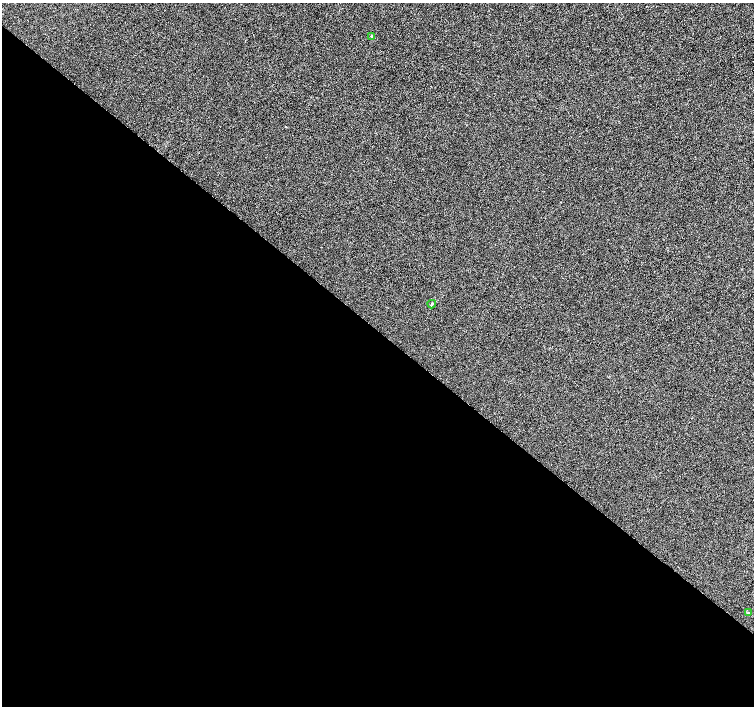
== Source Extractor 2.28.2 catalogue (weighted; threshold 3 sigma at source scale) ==
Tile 14 of 4 x 4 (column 2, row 4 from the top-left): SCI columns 1509-3011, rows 233-1640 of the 6016 x 6029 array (HDU 1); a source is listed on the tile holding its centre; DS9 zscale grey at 2 x 2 block average (1 PNG px = mean of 2 x 2 image px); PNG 756 x 708 px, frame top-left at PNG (2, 3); each listed source drawn as its Kron ellipse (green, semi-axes under 4 px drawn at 4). Shown black and unused: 53% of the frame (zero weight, under 3 of 6 exposures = <1% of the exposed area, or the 3 px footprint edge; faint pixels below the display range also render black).
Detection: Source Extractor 2.28.2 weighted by HDU 2 'WHT'; one run over the whole footprint, this tile lists its part. Background -1.45e-04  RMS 0.0023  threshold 0.00942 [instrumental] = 3 sigma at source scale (4.09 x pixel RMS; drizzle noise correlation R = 1.36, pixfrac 0.8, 0.0396/0.0396 arcsec/px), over >= 5 px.
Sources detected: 3; all 3 listed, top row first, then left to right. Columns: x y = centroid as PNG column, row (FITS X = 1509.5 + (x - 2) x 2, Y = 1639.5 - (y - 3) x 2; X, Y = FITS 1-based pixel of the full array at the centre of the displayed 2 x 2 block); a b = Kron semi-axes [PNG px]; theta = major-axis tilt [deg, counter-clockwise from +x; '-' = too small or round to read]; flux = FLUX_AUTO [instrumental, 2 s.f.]
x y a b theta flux
371 36 2 2 - 0.45
432 304 4 3 - 0.58
748 613 3 2 - 0.31